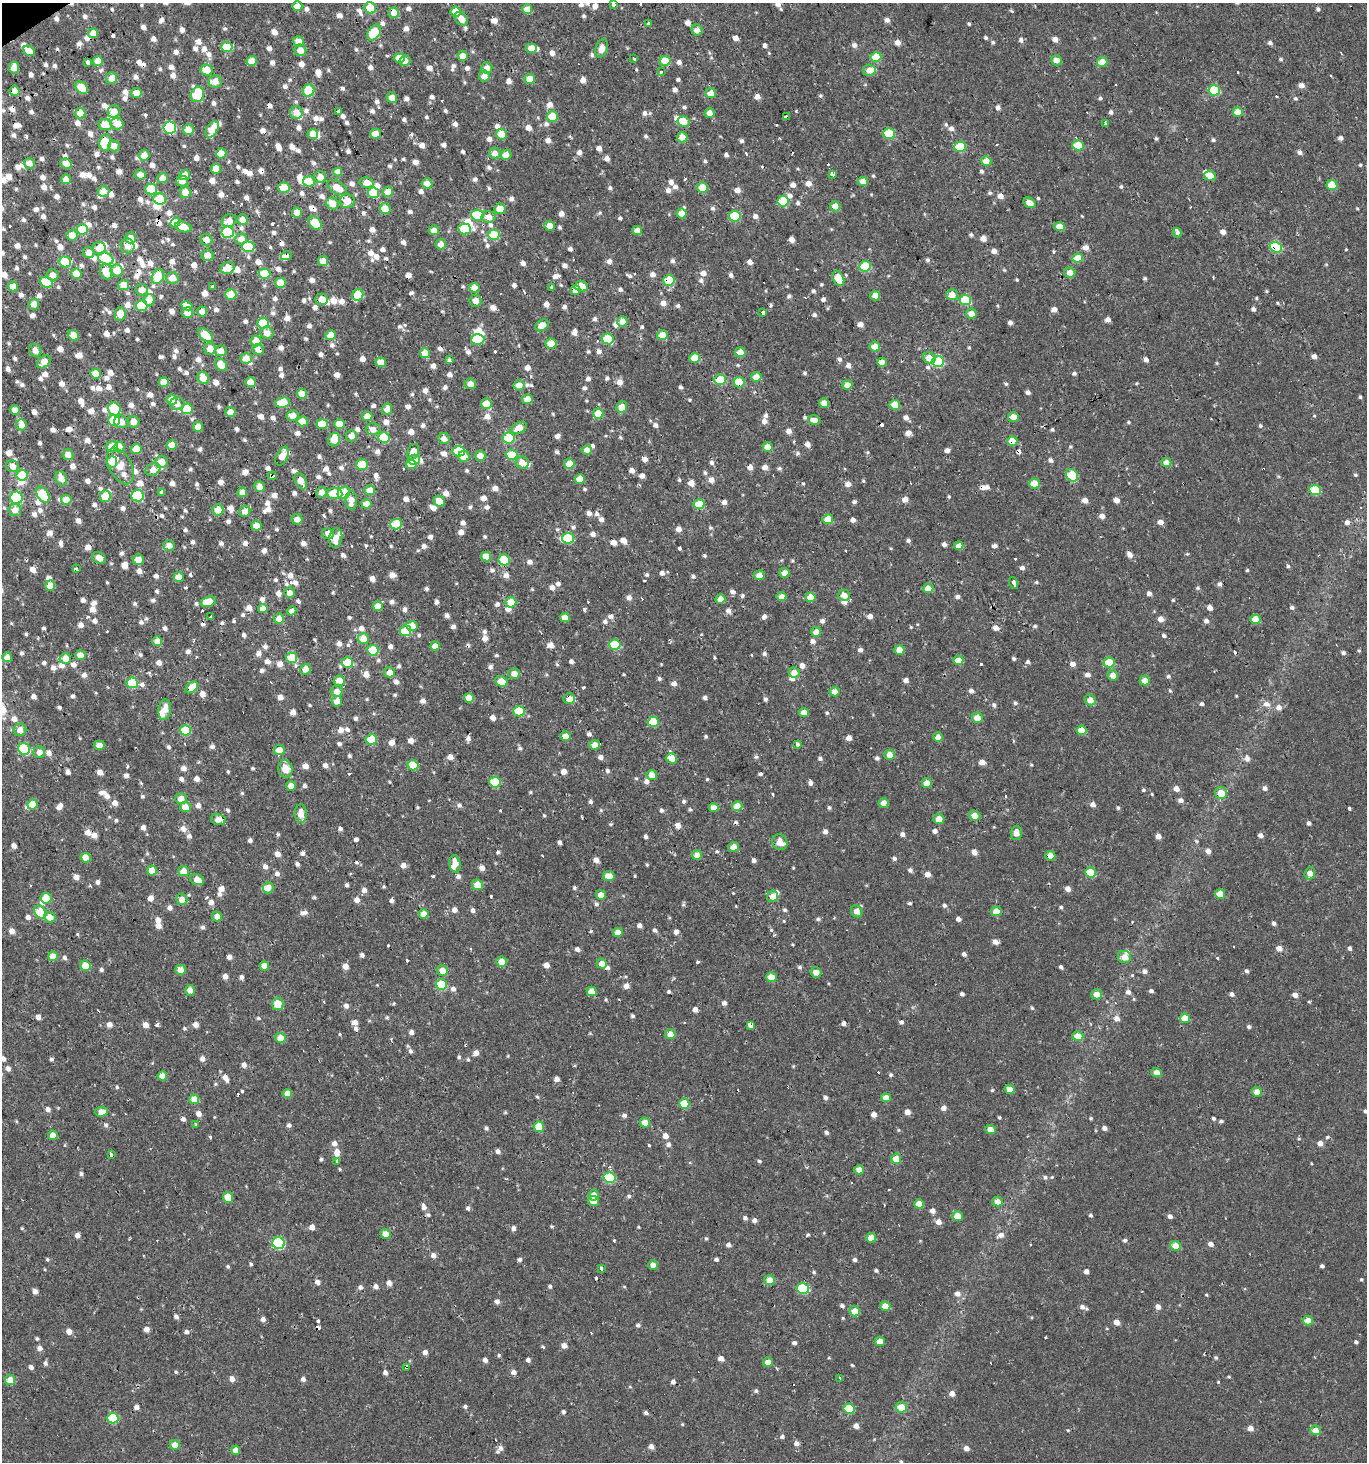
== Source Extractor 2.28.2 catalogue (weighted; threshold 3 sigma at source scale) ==
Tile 11 of 4 x 4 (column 3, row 3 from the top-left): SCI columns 2847-4211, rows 1520-2979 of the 5776 x 5899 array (HDU 1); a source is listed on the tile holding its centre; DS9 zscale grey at full resolution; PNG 1369 x 1464 px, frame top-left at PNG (2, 3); each listed source drawn as its Kron ellipse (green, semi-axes under 4 px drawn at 4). Shown black and unused: <1% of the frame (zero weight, under 2 of 3 exposures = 3% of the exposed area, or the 3 px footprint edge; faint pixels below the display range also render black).
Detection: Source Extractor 2.28.2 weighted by HDU 2 'WHT'; one run over the whole footprint, this tile lists its part. Background 6.84e-04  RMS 0.0024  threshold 0.011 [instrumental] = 3 sigma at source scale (4.5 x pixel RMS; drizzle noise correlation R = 1.50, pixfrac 1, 0.0396/0.0396 arcsec/px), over >= 5 px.
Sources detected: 1741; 5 inside a brighter object's white glare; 55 cosmic-ray / hot-pixel residue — neither listed nor drawn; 37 inside a brighter listed object's ellipse — not listed separately; of the other 1644, all 500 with FLUX_AUTO >= 2.13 (the completeness limit of this list) listed and drawn (1144 fainter detections not listed), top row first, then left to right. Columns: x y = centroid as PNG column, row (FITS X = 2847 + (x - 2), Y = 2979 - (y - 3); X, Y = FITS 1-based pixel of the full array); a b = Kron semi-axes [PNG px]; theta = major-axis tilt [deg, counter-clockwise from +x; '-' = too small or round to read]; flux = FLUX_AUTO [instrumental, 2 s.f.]
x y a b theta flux
613 5 4 3 - 2.3
297 6 5 5 - 2.4
370 8 6 5 - 6.8
527 9 5 5 - 2.9
394 12 5 5 - 3.5
456 12 5 5 - 4.6
461 19 7 5 -51 2.5
648 24 4 3 - 3.3
697 30 5 5 - 2.2
93 33 5 5 - 3.3
374 33 9 6 55 8.9
298 41 6 5 - 2.2
227 47 5 5 - 7.3
531 48 6 5 - 2.1
602 48 9 6 72 2.4
300 50 6 5 - 2.5
29 51 6 4 -28 2.8
463 56 5 5 - 2.2
876 57 5 5 - 7.6
399 58 5 5 - 4.4
634 59 3 3 - 2.5
1056 60 5 5 - 2.4
98 61 5 5 - 3.5
252 61 5 5 - 3.1
405 61 5 5 - 2.3
665 61 5 5 - 6
88 62 3 3 - 3.1
1102 62 5 5 - 3.9
14 68 6 5 - 3.6
487 68 5 5 - 2.3
206 70 6 5 - 4.5
869 70 6 5 - 2.2
661 72 3 3 - 2.5
484 76 5 5 - 2.3
111 78 6 5 - 2.4
530 79 5 5 - 4.5
215 81 7 6 - 2.4
82 88 7 5 -42 6.5
309 90 6 5 - 11
1214 90 6 5 - 12
14 91 5 5 - 2.5
137 93 5 5 - 3.3
711 93 5 5 - 2.4
197 94 8 6 70 13
392 98 5 5 - 2.3
114 111 6 6 - 2.9
338 111 4 3 - 5.1
296 112 6 6 - 2.4
1238 112 5 5 - 3.7
80 113 5 5 - 3.3
709 113 5 5 - 2.3
552 116 5 5 - 5.7
786 117 4 3 - 9.1
683 121 6 5 - 4
1105 123 4 3 - 3.5
105 124 7 5 -7 4.9
117 124 6 6 - 3
170 128 6 6 - 28
212 129 9 5 57 3.6
188 130 5 5 - 3.8
889 133 6 5 - 10
313 134 5 5 - 3.2
375 134 5 5 - 3.7
501 134 5 5 - 3.7
682 137 5 5 - 3.6
105 142 8 6 81 9.2
1078 145 6 5 - 4.9
114 146 6 5 - 2.3
960 147 5 5 - 11
221 153 5 5 - 3.7
495 153 5 5 - 2.3
144 155 5 5 - 3.8
506 155 5 5 - 3
986 161 5 5 - 3.7
29 163 5 5 - 2.1
66 164 6 5 - 2.9
216 169 5 5 - 3.8
338 172 4 4 - 4.5
833 174 3 3 - 5.3
140 175 5 5 - 2.3
185 175 5 5 - 3.9
1210 176 6 5 - 2.8
320 177 6 6 - 2.4
162 178 5 5 - 2.2
66 179 5 5 - 2.3
182 181 6 5 - 2.2
309 181 6 5 - 5.5
863 182 5 4 - 2.4
367 183 7 5 -8 3.1
427 183 5 5 - 3.2
1332 185 5 5 - 6.1
702 187 5 5 - 4.4
284 188 5 5 - 8.7
337 188 11 6 -29 4.6
151 189 6 5 - 10
103 191 6 5 - 2.5
185 192 5 5 - 3.7
388 192 5 5 - 4.4
373 193 5 5 - 8.9
160 199 6 5 - 8.5
347 201 7 7 - 4.6
783 201 5 5 - 8.9
1030 203 6 4 -33 2.3
332 204 6 5 - 3.8
835 206 5 5 - 2.4
385 209 5 5 - 3.8
500 209 5 5 - 3.6
297 212 5 5 - 2.7
682 213 5 5 - 3.1
477 215 6 5 - 10
735 216 6 5 - 10
488 217 7 6 - 2.5
242 220 5 5 - 2.3
229 221 7 6 - 2.7
175 222 5 4 - 2.7
315 223 7 5 -51 9.1
550 226 5 5 - 2.4
183 227 8 5 -16 4.7
1060 227 5 4 - 3.6
82 229 5 5 - 8.9
464 229 6 5 - 11
434 230 5 5 - 2.2
637 230 5 4 - 2.3
228 232 6 6 - 23
1177 233 5 3 - 5.5
72 235 5 5 - 3.6
494 235 5 5 - 8.5
131 238 5 5 - 2.7
241 239 6 5 - 2.5
206 240 6 5 - 2.4
441 244 5 5 - 2.2
127 246 7 6 - 2.6
248 247 6 5 - 12
1276 247 6 5 - 17
99 248 6 6 - 5.3
89 253 6 5 - 2.3
208 255 6 5 - 2.4
286 256 6 3 18 19
106 258 8 5 -25 16
1078 258 5 4 - 5.8
323 261 5 5 - 2.7
65 262 6 5 - 10
865 266 6 5 - 11
228 268 7 5 26 3.5
117 270 6 6 - 4.3
106 272 8 6 -74 5.7
1070 273 5 5 - 2.2
76 274 5 5 - 3.5
265 274 6 5 - 8.8
53 275 6 6 - 2.2
158 277 8 5 61 10
172 278 6 6 - 3.8
838 278 8 5 -65 4.7
669 280 5 5 - 12
46 282 6 5 - 9.3
280 283 5 5 - 3.6
124 285 5 5 - 3.9
13 286 5 5 - 3.6
581 286 7 5 -4 3
212 287 3 3 - 20
551 287 3 3 - 3.7
474 288 5 5 - 2.7
142 290 6 5 - 2.2
575 290 5 5 - 2.6
231 294 5 5 - 5.1
358 295 6 5 - 8.6
952 295 5 5 - 2.9
875 296 5 5 - 2.4
322 299 6 5 - 2.5
149 300 6 5 - 3.3
965 300 6 5 - 11
476 301 6 5 - 2.2
34 304 5 5 - 2.5
142 306 6 5 - 9.5
187 306 6 4 -27 8.4
202 311 5 5 - 2.2
763 312 4 3 - 10
187 313 5 5 - 2.6
120 314 7 5 82 4.4
971 314 5 5 - 2.6
623 321 5 5 - 2.5
263 323 6 5 - 9.8
542 325 7 5 35 2.7
267 333 6 6 - 2.4
73 335 6 5 - 4.2
205 335 8 5 -44 7
330 335 5 5 - 3.9
662 335 5 5 - 4.2
478 339 6 5 - 12
608 339 6 5 - 9.9
256 341 5 5 - 4
551 344 5 5 - 5
875 347 5 5 - 3.3
210 349 6 6 - 2.7
258 349 5 5 - 2.6
35 350 6 6 - 2.2
221 351 6 5 - 2.5
740 352 5 5 - 2.6
425 353 5 5 - 3.6
246 358 6 5 - 3.3
694 358 5 5 - 4.1
929 358 6 5 - 3.2
449 359 3 3 - 3.8
938 361 6 5 - 18
44 362 8 5 42 3.5
381 362 5 5 - 2.8
882 362 5 4 - 2.6
221 365 7 5 -53 5
96 373 5 5 - 3.8
756 377 5 5 - 3
203 378 6 5 - 3.5
720 380 6 5 - 10
164 382 5 5 - 4.2
250 382 5 5 - 4.3
739 382 5 5 - 7.5
470 384 6 5 - 2.2
519 385 5 5 - 2.6
847 385 5 5 - 2.3
302 394 5 5 - 3.4
527 399 5 5 - 3.6
172 400 5 5 - 4
283 402 7 5 8 7.8
824 403 5 4 - 2.7
177 404 7 6 - 2.3
487 404 5 5 - 5.7
895 405 5 5 - 5.5
622 407 6 5 - 3.8
114 409 7 6 - 13
187 409 6 5 - 9.7
387 409 5 5 - 2.4
15 410 5 4 - 2.3
230 412 5 5 - 2.7
598 413 5 5 - 5
293 415 6 5 - 3.1
367 416 5 5 - 2.6
1013 417 5 5 - 2.6
114 420 6 5 - 11
814 420 6 5 - 2.1
302 421 5 5 - 3.7
121 422 7 6 - 2.2
134 422 6 6 - 2.7
322 424 5 5 - 6.5
339 424 5 5 - 3.9
21 425 5 5 - 2.3
198 427 5 5 - 3
519 428 8 5 27 3.2
373 429 7 6 - 3.1
351 436 6 5 - 2.2
384 438 5 5 - 12
509 438 6 5 - 14
444 439 6 5 - 2.1
334 440 7 5 67 4.4
1012 441 5 4 - 4.4
172 445 5 5 - 3.7
112 446 6 5 - 3.8
119 447 5 5 - 4
768 447 5 4 - 3.6
136 449 5 5 - 4.4
587 450 5 4 - 2.3
459 451 6 5 - 11
413 452 8 5 66 3.1
68 455 5 5 - 2.7
512 455 6 5 - 9.2
282 456 10 5 63 2.6
464 456 5 5 - 3.5
480 456 5 5 - 2.7
414 460 6 5 - 2.7
112 462 5 5 - 4.4
161 462 6 6 - 3
1166 462 5 4 - 2.2
522 463 7 6 - 3.1
411 464 5 4 - 3.7
569 464 5 5 - 3.8
362 465 5 5 - 9.8
12 466 6 6 - 2.3
120 466 20 11 -62 4.4
153 470 8 6 27 2.5
22 475 5 5 - 9.2
1072 475 7 5 -52 10
272 476 4 3 - 5.9
61 478 7 5 -66 3
580 479 5 5 - 4.1
301 481 9 5 -64 3.3
1034 484 5 5 - 6
259 487 5 5 - 2.5
370 490 5 5 - 3.6
1315 490 6 5 - 11
162 492 3 3 - 14
242 492 5 4 - 2.6
322 492 5 5 - 2.8
334 493 8 5 -5 6.7
344 493 7 5 47 8.4
43 495 8 5 -58 12
105 496 5 5 - 6
137 496 6 6 - 24
16 498 6 6 - 28
66 500 5 5 - 4.1
351 500 9 6 -87 2.6
439 501 6 5 - 2.5
366 504 5 5 - 3.9
699 504 5 5 - 7.8
15 510 6 6 - 2.6
218 510 5 5 - 4
245 511 5 5 - 2.5
297 519 5 5 - 2.3
828 519 5 5 - 5.1
396 524 6 5 - 13
257 526 5 5 - 3.2
328 534 6 5 - 2.1
336 538 10 6 80 2.6
568 538 6 5 - 12
169 545 6 5 - 2.2
959 546 5 4 - 2.2
486 556 5 5 - 3.7
99 558 7 5 -28 2.4
138 559 5 5 - 2.3
504 560 6 5 - 10
76 568 3 3 - 16
784 573 5 5 - 2.4
759 575 5 5 - 2.4
179 577 5 4 - 2.7
1014 583 6 3 -73 3.6
50 586 5 5 - 2.6
928 588 5 5 - 3
289 593 5 5 - 2.3
844 595 6 5 - 2.4
781 597 5 4 - 2.4
810 597 5 5 - 3.8
720 599 5 4 - 2.2
208 602 8 5 16 5.2
511 602 5 5 - 4.2
378 606 5 5 - 3.4
263 609 5 4 - 2.4
292 611 5 4 - 2.4
211 617 3 3 - 4.5
565 617 5 4 - 2.8
279 618 5 5 - 3
1255 619 5 5 - 4.3
412 626 5 5 - 3.7
405 631 6 5 - 9.2
816 632 5 5 - 2.3
363 639 5 5 - 3.9
157 641 5 4 - 3.1
615 645 5 5 - 11
435 646 5 4 - 2.3
373 650 5 5 - 11
899 650 5 5 - 3.1
80 655 5 5 - 2.6
7 657 5 5 - 2.7
65 658 6 5 - 2.7
292 658 6 5 - 9.8
958 660 5 4 - 3.5
348 663 5 5 - 10
1109 663 5 5 - 7.2
306 669 5 5 - 2.5
389 672 5 5 - 2.2
794 672 5 5 - 2.4
514 673 5 5 - 2.3
1113 675 5 5 - 2.5
339 681 5 5 - 3.6
501 681 7 5 -23 5.2
1145 681 5 5 - 2.6
132 683 6 5 - 11
192 687 7 5 40 4.8
337 691 6 6 - 2.4
834 692 5 5 - 2.4
469 698 5 5 - 3.4
569 699 6 5 - 2.3
1090 700 6 5 - 2.5
337 701 5 5 - 2.8
165 710 10 6 83 3.1
519 711 5 5 - 10
804 712 5 4 - 2.4
977 718 5 5 - 3.3
653 722 5 5 - 8.5
20 730 6 6 - 2.6
185 730 5 5 - 12
1082 730 5 4 - 3.9
565 736 5 4 - 2.8
938 737 5 5 - 2.2
371 739 5 5 - 10
797 744 3 3 - 7.5
99 745 5 4 - 2.4
595 745 5 4 - 2.2
24 749 6 5 - 17
279 750 5 5 - 3.7
39 752 6 6 - 2.5
890 755 5 5 - 2.8
672 758 5 5 - 3.4
413 765 5 5 - 6.7
285 769 9 7 -74 4
652 775 5 5 - 2.4
495 782 6 5 - 10
927 783 5 5 - 2.4
291 786 5 4 - 2.5
1221 793 6 6 - 3.6
181 799 6 5 - 2.7
884 803 5 5 - 2.2
32 804 5 5 - 4.5
737 806 5 5 - 3.9
185 807 5 5 - 3.9
714 808 5 4 - 2.2
301 814 9 6 -89 3.1
975 816 6 5 - 2.5
939 819 5 5 - 2.7
218 820 7 5 -13 2.6
1016 833 7 5 87 2.3
780 842 8 7 - 2.8
733 847 5 5 - 2.3
697 855 5 5 - 3
1050 856 5 5 - 2.6
86 858 5 5 - 3.9
455 864 9 5 -83 2.5
152 870 5 5 - 3.7
183 871 5 5 - 3.3
1091 873 5 5 - 7.1
1310 873 6 5 - 2.2
609 876 6 5 - 3.3
197 880 7 5 -23 2.9
478 885 5 5 - 3.7
268 888 5 5 - 2.7
1220 894 5 5 - 3.9
601 895 5 4 - 2.7
772 896 6 5 - 2.5
46 898 5 5 - 4.1
182 899 6 5 - 2.3
857 911 6 5 - 2.4
996 911 5 5 - 3
40 912 7 5 -51 9.5
424 914 5 5 - 2.8
50 917 6 5 - 2.4
217 917 5 5 - 2.3
618 932 5 4 - 2.4
53 956 5 5 - 3.6
1125 957 6 6 - 2.5
502 962 5 5 - 2.8
602 964 5 5 - 2.6
85 966 5 5 - 3.8
264 966 5 4 - 2.4
180 970 5 5 - 2.6
442 971 6 5 - 2.6
816 972 5 5 - 2.2
771 977 5 5 - 3.6
441 984 5 5 - 10
190 990 5 5 - 2.2
592 991 5 4 - 3.5
1097 994 5 5 - 2.3
278 1004 6 5 - 5.3
1185 1018 5 5 - 4.4
750 1025 4 3 - 28
670 1034 5 5 - 2.4
1078 1036 5 5 - 4.4
280 1038 5 5 - 3.6
1156 1073 5 4 - 2.4
162 1076 5 4 - 2.4
1010 1089 5 4 - 3
1257 1092 5 4 - 2.6
287 1094 4 4 - 2.2
886 1098 5 4 - 2.4
194 1099 5 5 - 3.8
684 1103 5 5 - 5.8
101 1112 6 5 - 2.5
645 1122 5 5 - 2.9
196 1124 3 3 - 3.6
539 1127 5 5 - 5.9
990 1130 5 4 - 2.6
53 1135 5 4 - 2.4
111 1155 3 3 - 9.2
896 1159 5 5 - 4.1
337 1161 4 3 - 3
859 1170 5 4 - 2.2
609 1177 6 5 - 13
594 1195 5 5 - 2.3
228 1197 5 5 - 5.4
593 1201 5 5 - 2.4
997 1202 5 5 - 2.2
919 1204 5 4 - 3.1
958 1216 5 4 - 4
385 1234 5 5 - 2.4
871 1238 5 5 - 2.6
279 1243 6 6 - 23
1175 1246 5 4 - 4
653 1265 5 4 - 2.1
601 1268 4 3 - 4.2
769 1280 5 5 - 3
803 1288 6 5 - 18
885 1306 5 5 - 2.8
855 1311 5 5 - 3.9
1308 1321 5 4 - 4.2
880 1341 5 4 - 3.1
768 1362 5 4 - 2.3
407 1367 4 3 - 3
840 1378 3 3 - 3.1
10 1380 5 5 - 4
901 1407 6 5 - 4
849 1409 5 5 - 8.4
113 1418 5 5 - 11
1315 1430 5 5 - 3
175 1445 5 5 - 2.3
236 1450 5 4 - 2.5
Overlapping masked pixels (flux is a lower limit): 17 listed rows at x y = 394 12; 786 117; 206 240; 1276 247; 286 256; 265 274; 669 280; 187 306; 258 349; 739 382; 1012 441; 272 476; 192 687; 569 699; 218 820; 1050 856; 407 1367
Isophote crosses this tile's border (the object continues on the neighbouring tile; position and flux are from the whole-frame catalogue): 1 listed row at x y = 613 5